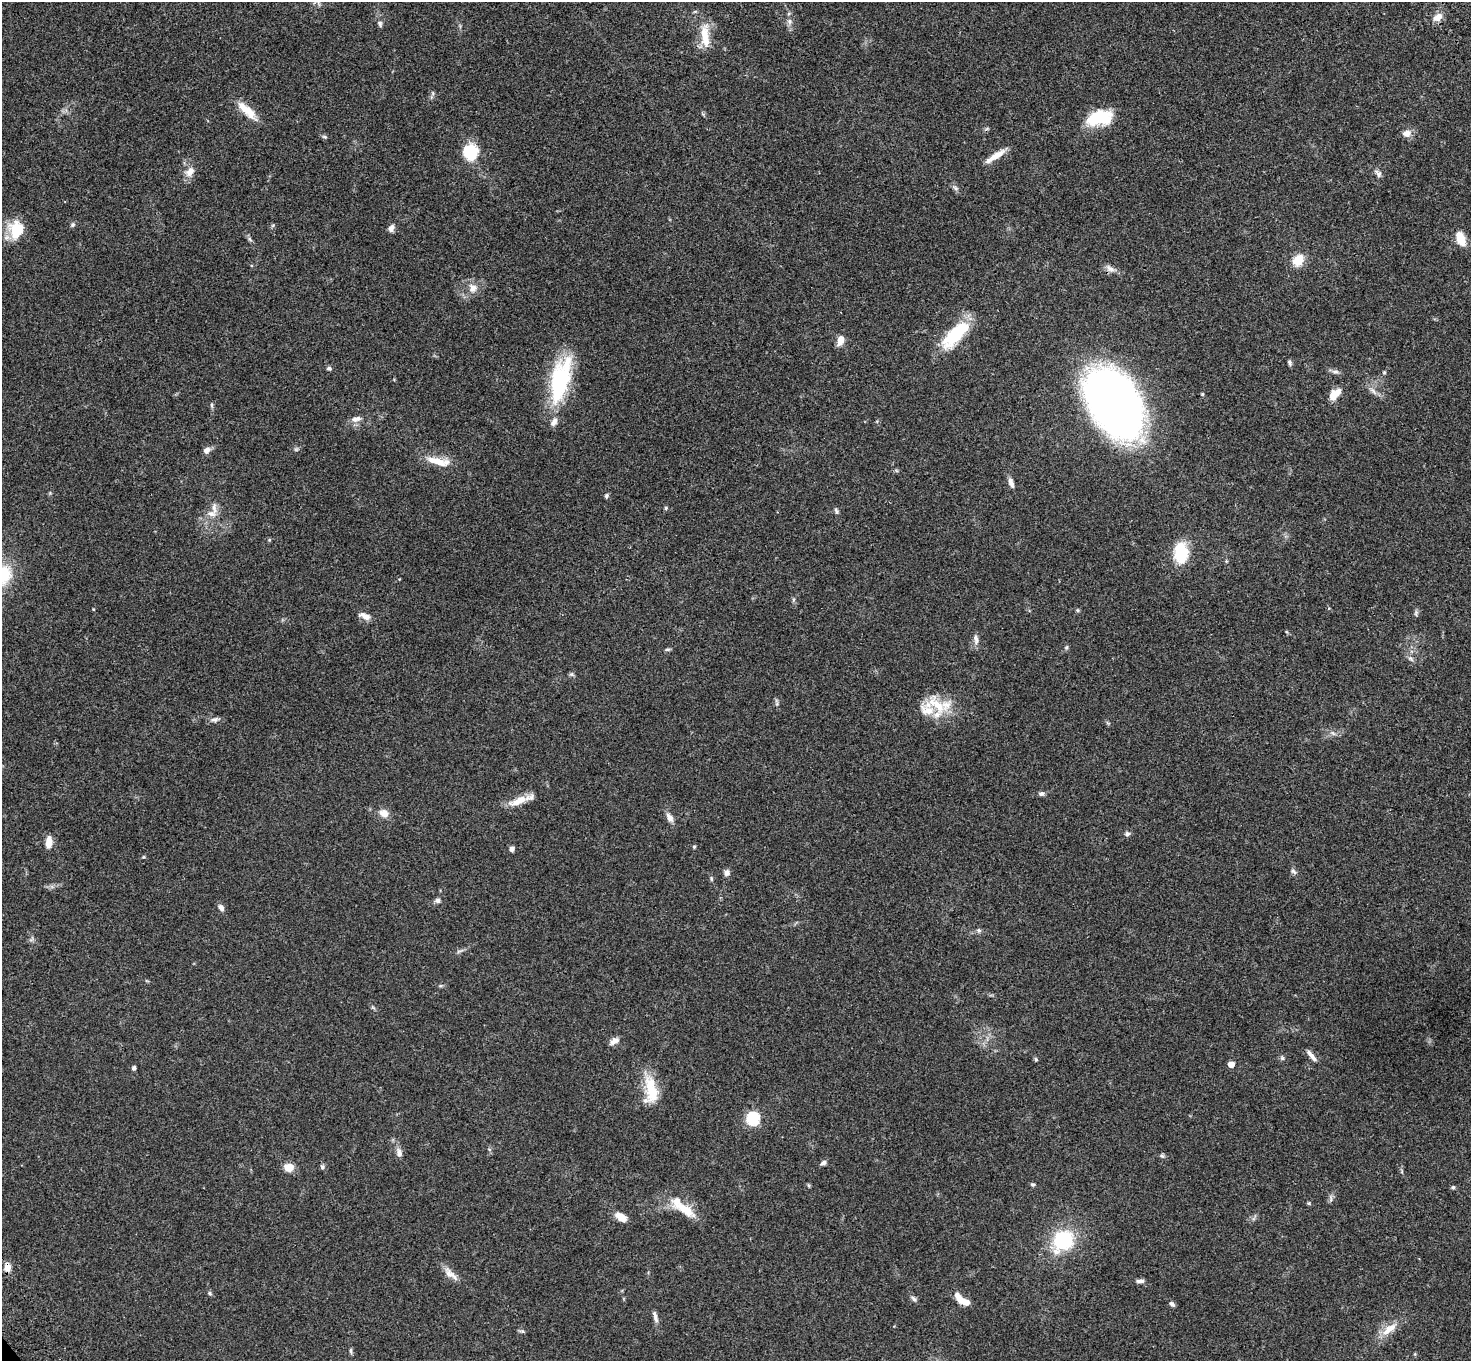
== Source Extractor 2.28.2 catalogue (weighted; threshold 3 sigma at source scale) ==
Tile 10 of 4 x 4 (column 2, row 3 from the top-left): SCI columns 1572-3040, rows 1599-2957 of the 6087 x 6054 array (HDU 1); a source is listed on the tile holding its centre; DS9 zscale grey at full resolution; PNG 1473 x 1363 px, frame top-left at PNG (2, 2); no overlay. Shown black and unused: <1% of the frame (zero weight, under 3 of 4 exposures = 6% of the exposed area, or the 3 px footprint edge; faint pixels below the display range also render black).
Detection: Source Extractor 2.28.2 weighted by HDU 2 'WHT'; one run over the whole footprint, this tile lists its part. Background 0.0576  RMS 0.0056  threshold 0.0253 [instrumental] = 3 sigma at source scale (4.5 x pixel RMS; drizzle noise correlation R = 1.50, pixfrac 1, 0.05/0.05 arcsec/px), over >= 5 px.
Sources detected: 111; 1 too faint to see at this stretch — not listed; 10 inside a brighter listed object's ellipse — not listed separately; the other 100 listed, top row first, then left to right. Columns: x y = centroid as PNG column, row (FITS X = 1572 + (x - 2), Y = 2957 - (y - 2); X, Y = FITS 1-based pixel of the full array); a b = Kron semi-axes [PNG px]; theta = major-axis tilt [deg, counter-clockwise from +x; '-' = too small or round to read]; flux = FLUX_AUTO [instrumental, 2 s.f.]
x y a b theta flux
789 13 6 4 44 0.78
1438 17 15 9 30 4.2
790 21 8 7 - 1.9
380 24 9 6 -67 1.4
705 35 34 11 -86 12
247 110 30 9 -43 10
1099 118 29 16 12 22
1407 133 11 9 8 3.5
324 137 7 5 -4 0.97
471 152 14 13 - 24
996 155 24 7 32 6.9
190 171 14 9 47 4.7
1378 174 10 7 -59 1.9
955 188 10 5 -35 1.4
73 225 6 6 - 1.1
391 228 10 7 67 2.2
19 229 24 16 -32 13
250 239 8 4 -53 1.1
1460 239 13 7 -67 11
1298 260 9 8 - 13
1110 269 14 7 -34 2.9
473 288 13 12 - 4.9
955 335 40 15 45 26
840 340 10 6 71 5.4
1290 362 7 5 -81 1.3
329 368 6 5 - 1.1
1335 372 12 4 0 1.6
1384 372 5 5 - 0.6
559 382 48 21 82 49
1373 391 15 5 -48 2.4
1334 394 17 10 46 6.2
1114 403 47 28 -56 530
212 405 8 4 -82 0.87
356 419 14 8 8 3.3
206 450 8 6 35 2.8
437 461 30 9 -17 9.7
1011 483 13 6 -71 2.6
606 496 6 5 - 1
214 508 18 7 -85 3.8
666 508 5 5 - 0.69
836 511 10 4 -72 1.1
1181 553 19 13 -89 22
3 575 21 17 62 23
793 600 6 4 71 0.75
1078 610 6 4 -22 0.72
1416 613 10 4 86 1
365 616 15 7 -23 3.8
976 639 14 6 -81 2.5
1066 647 7 5 68 0.87
667 649 8 4 0 0.86
1410 659 9 5 -38 1.5
571 674 6 6 - 0.97
937 705 36 15 -41 16
215 719 12 6 9 2.1
1333 733 7 4 -19 1.1
1041 794 8 5 7 1.5
518 801 31 9 22 7.9
384 813 11 9 -20 4.4
670 817 14 7 -57 3
1127 834 7 6 - 1.3
49 842 15 7 88 4.7
694 847 5 4 - 0.8
512 849 5 5 - 2
1293 871 9 5 -44 1.4
727 873 7 7 - 2
711 879 7 3 -82 0.73
437 900 7 6 - 1.6
221 907 9 6 -52 2.1
979 930 7 5 -21 1.1
459 951 7 4 19 1
614 1041 12 7 34 3
1311 1056 17 5 -50 2.8
1282 1058 6 6 - 0.97
1036 1059 6 4 -68 0.79
1231 1064 5 4 - 6.1
134 1068 5 4 - 1.2
652 1092 37 14 -74 16
753 1118 6 6 - 70
399 1153 13 8 -83 2.6
1162 1156 7 5 -62 0.93
823 1163 6 5 - 1.7
289 1167 10 8 -3 6.4
322 1167 7 5 -49 1
1033 1184 5 5 - 0.91
1453 1187 5 5 - 0.82
1309 1203 5 4 - 0.64
684 1209 37 12 -32 13
621 1217 15 8 -31 5.3
1063 1240 19 16 46 41
7 1267 10 7 87 4.3
450 1274 24 8 -41 4.7
1140 1281 12 5 0 1.7
210 1293 6 5 - 0.97
914 1299 9 5 -47 1.4
963 1301 14 6 -17 6.7
1172 1304 8 5 -43 1.3
655 1317 17 5 -74 2.6
1389 1329 25 9 37 7.7
522 1331 7 4 -31 0.89
351 1351 10 4 -82 0.96
Overlapping masked pixels (flux is a lower limit): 2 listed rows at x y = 1114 403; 7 1267
Isophote crosses this tile's border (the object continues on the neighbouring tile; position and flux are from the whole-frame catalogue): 1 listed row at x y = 3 575